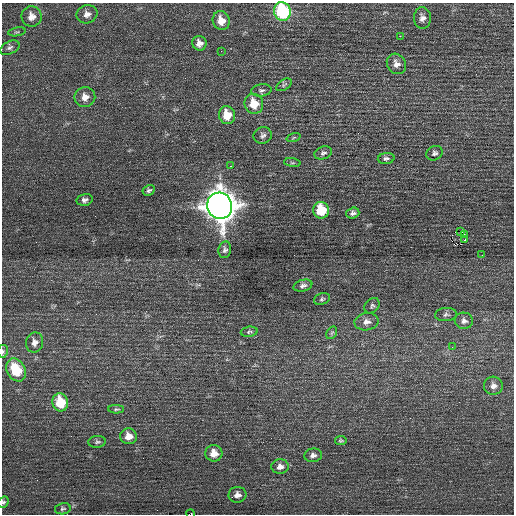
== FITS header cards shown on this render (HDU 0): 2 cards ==
NAXIS1  =                  512 / Axis length
NAXIS2  =                  512 / Axis length

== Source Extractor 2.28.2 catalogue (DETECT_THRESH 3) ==
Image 512 x 512 px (HDU 0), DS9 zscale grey, 1 PNG px = 1 image px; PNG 516 x 516 px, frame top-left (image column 1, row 512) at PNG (2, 3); each listed source drawn as its Kron ellipse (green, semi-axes under 4 px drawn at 4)
Background 0.264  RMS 0.66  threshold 1.97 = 3 sigma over >= 5 px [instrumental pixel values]
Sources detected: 58; all 58 listed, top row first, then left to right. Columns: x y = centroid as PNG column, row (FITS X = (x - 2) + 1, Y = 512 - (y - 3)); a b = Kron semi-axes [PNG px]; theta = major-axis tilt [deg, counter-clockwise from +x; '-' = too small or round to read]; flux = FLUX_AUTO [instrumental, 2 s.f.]
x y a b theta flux
282 12 9 8 - 4500
87 14 10 9 - 260
32 17 10 10 - 360
422 18 11 8 -87 220
221 21 9 8 - 520
17 32 9 2 10 52
400 36 2 2 - 310
199 43 7 7 - 260
10 48 10 6 26 130
221 51 2 2 - 33
396 64 11 9 -54 290
284 85 8 5 34 92
261 90 10 6 8 130
85 97 10 10 - 350
254 104 10 9 - 870
227 115 9 8 - 840
263 135 9 8 - 150
294 137 7 3 19 49
323 153 9 6 19 120
435 153 8 7 - 130
386 158 8 5 5 120
292 163 8 4 -8 71
231 166 3 2 - 40
149 190 6 5 - 96
84 200 8 6 15 150
220 206 13 12 - 68000
321 210 8 8 - 1500
353 213 7 5 18 120
460 231 3 2 - 57
465 235 3 2 - 220
465 239 3 2 - 140
225 250 8 6 80 140
482 255 2 2 - 51
303 286 10 5 15 140
322 299 8 5 20 86
372 306 9 6 47 100
446 315 11 6 5 150
464 321 9 8 - 180
366 322 12 8 9 270
249 332 8 5 8 87
332 333 7 5 58 79
35 342 10 8 78 260
452 347 3 3 - 26
3 351 6 5 - 110
16 370 12 9 -61 1800
493 386 9 9 - 240
60 402 9 8 - 1500
116 409 8 4 -1 68
129 436 8 8 - 470
341 441 5 4 - 64
97 442 8 6 6 100
214 453 8 8 - 500
313 455 9 6 7 150
280 467 8 7 - 260
237 495 9 8 - 240
3 502 6 5 - 82
63 509 8 5 13 89
191 514 4 2 - 390
At the frame edge (FLAGS 8, measured only in part): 4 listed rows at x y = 282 12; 3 351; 3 502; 191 514